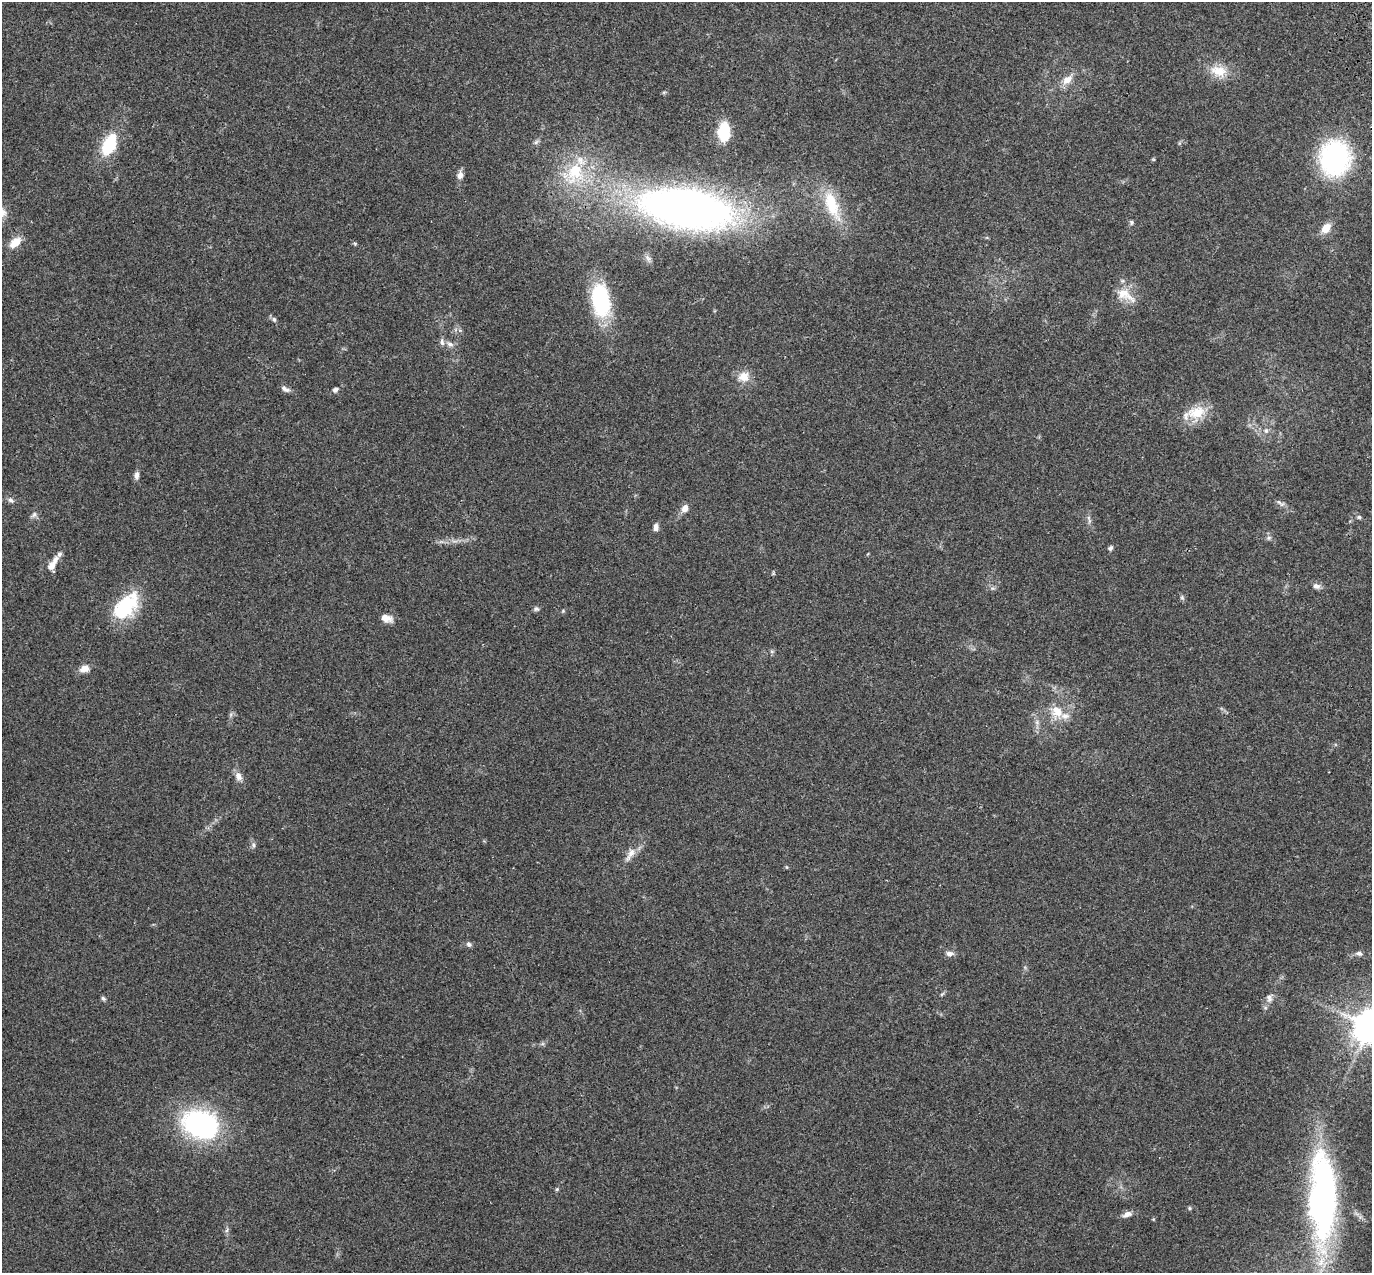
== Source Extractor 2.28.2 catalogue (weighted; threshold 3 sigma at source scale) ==
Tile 10 of 4 x 4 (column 2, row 3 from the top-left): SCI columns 1483-2852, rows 1489-2759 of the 5708 x 5573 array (HDU 1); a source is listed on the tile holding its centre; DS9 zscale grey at full resolution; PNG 1374 x 1275 px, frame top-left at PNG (2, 2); no overlay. Shown black and unused: <1% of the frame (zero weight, under 3 of 4 exposures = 9% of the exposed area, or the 3 px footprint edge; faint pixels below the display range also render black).
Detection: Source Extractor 2.28.2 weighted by HDU 2 'WHT'; one run over the whole footprint, this tile lists its part. Background 0.0407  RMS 0.0036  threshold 0.0164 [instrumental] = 3 sigma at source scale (4.5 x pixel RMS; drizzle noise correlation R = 1.50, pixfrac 1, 0.0396/0.0396 arcsec/px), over >= 5 px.
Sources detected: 69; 2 inside a brighter object's white glare — not listed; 3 inside a brighter listed object's ellipse — not listed separately; the other 64 listed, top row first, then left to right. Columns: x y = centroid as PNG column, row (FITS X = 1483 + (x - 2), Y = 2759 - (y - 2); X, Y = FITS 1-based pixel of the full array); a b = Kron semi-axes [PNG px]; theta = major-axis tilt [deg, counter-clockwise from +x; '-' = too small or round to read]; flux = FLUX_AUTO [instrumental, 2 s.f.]
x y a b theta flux
1218 71 25 15 -13 7.1
1067 80 16 9 43 4
664 92 6 4 18 0.43
724 132 17 10 88 16
536 142 8 5 45 0.8
109 145 20 12 63 19
1335 158 34 29 88 54
1153 159 5 3 - 0.33
575 172 34 24 73 21
460 175 10 7 76 1.9
832 205 44 17 -69 15
687 208 88 36 -9 260
1131 222 6 5 - 0.65
1326 228 12 9 50 4.2
15 242 16 9 43 4.7
355 244 5 5 - 0.45
648 258 11 7 -45 1.4
1123 293 19 18 - 6.6
601 300 36 19 -81 30
274 319 7 5 -73 0.8
450 344 10 7 -29 1.6
743 377 15 13 13 4.4
285 389 12 6 -33 1.4
335 390 7 6 - 1
1196 412 29 17 11 8.9
1266 431 7 6 - 0.99
136 475 10 6 88 1.5
11 500 9 7 -45 1.2
1279 502 7 6 - 0.97
685 508 8 7 - 2.6
34 515 9 7 38 1.2
1359 517 6 5 - 0.62
656 527 9 6 89 1.5
1269 538 7 5 21 0.78
1110 548 7 6 - 0.83
59 554 9 6 61 0.98
52 566 12 9 55 2.6
1316 586 10 7 -10 1.5
992 588 7 4 -17 0.63
1182 597 6 5 - 0.66
126 604 33 24 35 20
536 609 8 6 -4 0.84
563 611 5 4 - 0.42
386 618 15 9 -13 3.1
772 651 6 4 17 0.53
84 669 11 8 13 2.9
1057 712 20 17 -72 7.7
238 776 12 8 -63 2.3
253 845 7 5 -70 0.89
630 854 24 8 60 3.4
787 867 5 3 - 0.34
469 944 7 6 - 0.93
1359 953 9 6 -16 1.1
949 954 10 7 -4 1.7
942 994 7 4 37 0.53
103 998 7 5 -49 0.66
1269 998 13 9 76 2.1
1370 1026 10 9 - 850
201 1124 43 31 -18 53
557 1189 5 4 - 0.45
1325 1201 126 27 -86 110
1189 1208 5 5 - 0.48
1127 1214 13 7 20 1.9
227 1230 7 4 71 0.7
Overlapping masked pixels (flux is a lower limit): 1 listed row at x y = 687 208
Isophote crosses this tile's border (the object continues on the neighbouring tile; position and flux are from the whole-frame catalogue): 2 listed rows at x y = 1335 158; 1370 1026